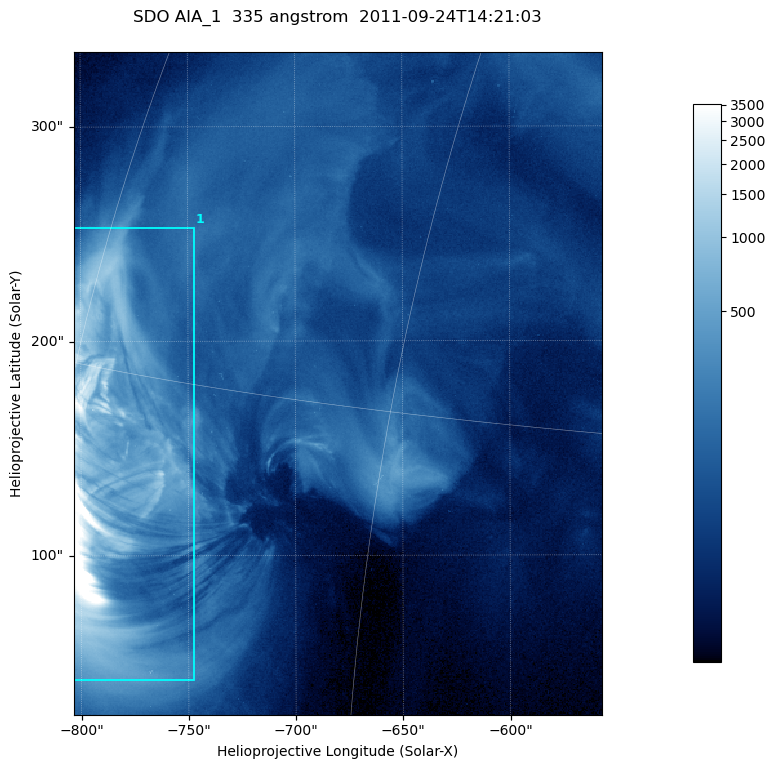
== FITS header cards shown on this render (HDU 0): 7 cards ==
TELESCOP= 'SDO     '           /
INSTRUME= 'AIA_1   '           /
WAVELNTH=                  335 /
WAVEUNIT= 'angstrom'           /
DATE-OBS= '2011-09-24T14:21:03.62' /
CTYPE1  = 'HPLN-TAN'           /
CTYPE2  = 'HPLT-TAN'           /

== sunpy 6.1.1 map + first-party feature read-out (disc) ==
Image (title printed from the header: SDO AIA_1  335 angstrom  2011-09-24T14:21:03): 410 x 514 px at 0.601 arcsec/px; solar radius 957 arcsec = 1592 px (partial field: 2.6% of the solar disc is inside the frame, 100% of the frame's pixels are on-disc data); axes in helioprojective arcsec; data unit not stated in the header (colour bar unlabelled)
Pointing: header CRPIX1/2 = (2042.06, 2043.86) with CRVAL1/2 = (0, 0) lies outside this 410 x 514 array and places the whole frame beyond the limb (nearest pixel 1.41 R_sun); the SolarSoft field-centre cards XCEN/YCEN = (-680.2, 180.2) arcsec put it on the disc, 1321 arcsec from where CRPIX/CRVAL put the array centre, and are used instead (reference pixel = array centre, CRVAL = XCEN/YCEN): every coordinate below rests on XCEN/YCEN
Orientation: roll -0.142 deg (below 1 deg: not rotated)
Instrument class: DISC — disc imager (sunpy class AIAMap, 335 A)
Bright regions (active regions / flare kernels): reference = the on-disc median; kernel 3 px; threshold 5 sigma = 357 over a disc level ~79.7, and >= 1.15x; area >= 210 px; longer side >= 5 px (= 3 arcsec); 1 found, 1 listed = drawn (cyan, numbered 1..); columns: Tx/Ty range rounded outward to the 2 arcsec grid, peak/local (2 s.f.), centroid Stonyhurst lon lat
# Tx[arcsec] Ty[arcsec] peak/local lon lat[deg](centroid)
1 -804..-746 42..254 80 -57 +12